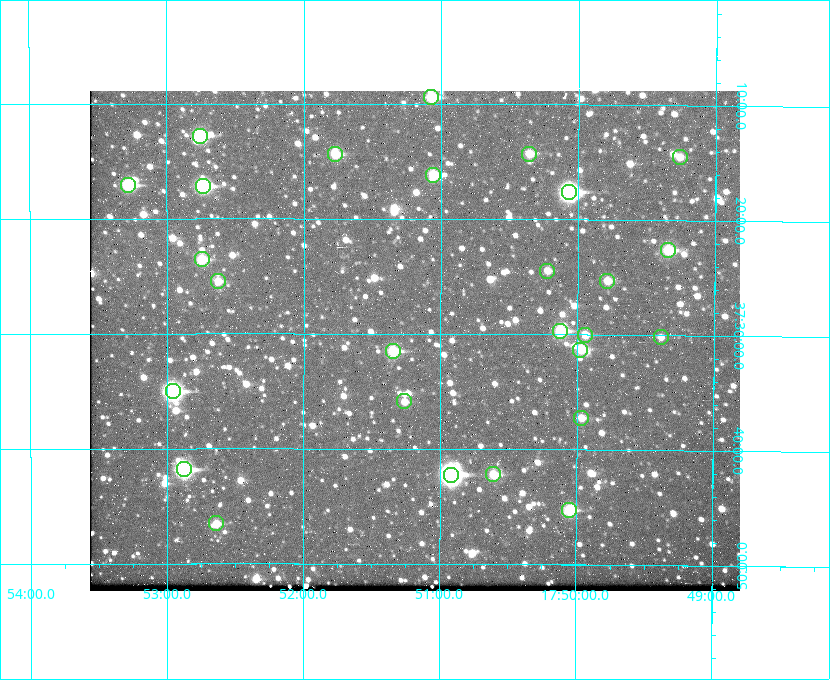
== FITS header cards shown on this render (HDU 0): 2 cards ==
NAXIS1  =                  650 / Width of table row in bytes
NAXIS2  =                  500 / Number of rows in table

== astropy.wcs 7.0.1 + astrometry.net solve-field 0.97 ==
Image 650 x 500 px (HDU 0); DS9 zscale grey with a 90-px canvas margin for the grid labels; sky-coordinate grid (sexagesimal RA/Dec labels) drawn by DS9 from the SOLVED WCS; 27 Tycho-2 reference stars matched to detected sources circled (green)
Header WCS: none
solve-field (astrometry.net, Tycho-2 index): SOLVED blind (the file carries no WCS)
Solved WCS: RA---TAN-SIP/DEC--TAN-SIP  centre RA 17:51:11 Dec +37:31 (267.80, +37.51 deg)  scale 5.22 arcsec/px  FOV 56.5' x 43.5'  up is +180 deg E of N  parity flipped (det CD > 0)
(file carries no celestial WCS; the grid is the blind solution)
Tycho-2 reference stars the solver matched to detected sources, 27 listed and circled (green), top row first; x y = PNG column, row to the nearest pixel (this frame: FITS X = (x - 90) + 1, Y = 500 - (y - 91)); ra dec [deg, ICRS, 3 dp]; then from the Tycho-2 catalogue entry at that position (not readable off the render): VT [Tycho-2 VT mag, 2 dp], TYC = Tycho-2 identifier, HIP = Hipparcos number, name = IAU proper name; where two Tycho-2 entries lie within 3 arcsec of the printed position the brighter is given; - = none
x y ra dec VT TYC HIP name
431 97 267.768 +37.157 9.98 2620-745-1 - -
200 136 268.189 +37.213 9.71 2620-542-1 - -
335 154 267.943 +37.240 10.39 2620-505-1 - -
529 154 267.589 +37.238 11.09 2619-212-1 - -
680 157 267.316 +37.242 12.03 2619-611-1 - -
433 175 267.764 +37.270 10.17 2620-784-1 - -
128 185 268.319 +37.285 9.88 2620-536-1 - -
203 186 268.183 +37.286 8.98 2620-786-1 87506 -
569 192 267.517 +37.293 8.96 2619-379-1 - -
668 250 267.335 +37.377 10.60 2619-634-1 - -
202 259 268.186 +37.393 10.44 2620-175-1 - -
547 271 267.555 +37.408 11.50 2619-358-1 - -
218 281 268.156 +37.424 11.25 2620-712-1 - -
607 281 267.445 +37.422 11.17 2619-451-1 - -
560 331 267.531 +37.495 10.07 2619-274-1 - -
585 335 267.485 +37.500 11.33 2619-40-1 - -
661 337 267.347 +37.503 12.15 3088-638-1 - -
580 350 267.494 +37.522 10.35 3088-270-1 - -
393 351 267.836 +37.525 9.96 3089-889-1 - -
173 391 268.239 +37.584 8.64 3089-755-1 - -
404 401 267.815 +37.598 11.54 3089-1081-1 - -
581 418 267.491 +37.621 11.40 3088-1284-1 - -
184 469 268.219 +37.697 8.93 3089-671-1 - -
493 474 267.652 +37.703 11.04 3089-693-1 - -
451 475 267.730 +37.705 8.13 3089-1203-1 87349 -
569 510 267.512 +37.755 10.10 3089-2332-1 - -
216 523 268.159 +37.775 11.22 3089-2245-1 - -